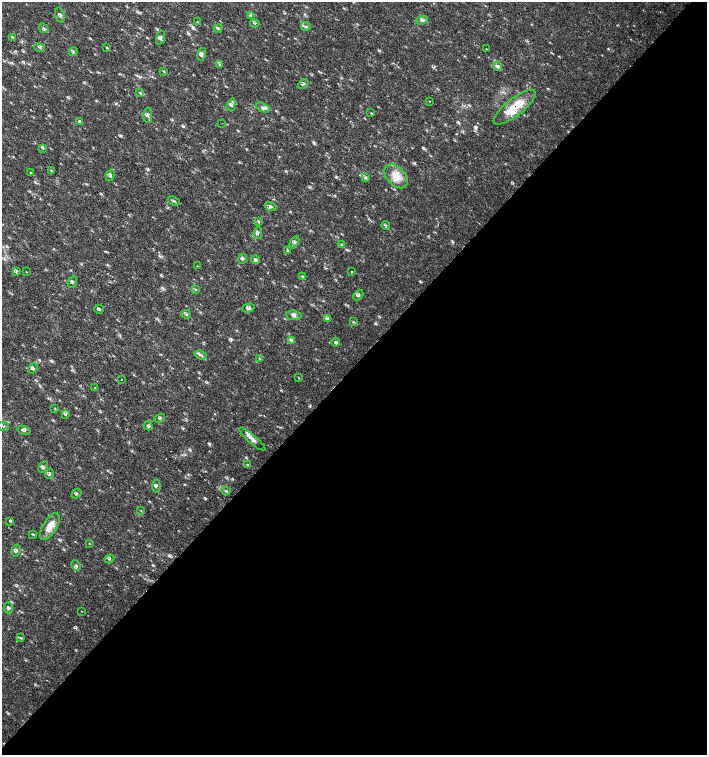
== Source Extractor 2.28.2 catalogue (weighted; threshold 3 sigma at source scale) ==
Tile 12 of 4 x 4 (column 4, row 3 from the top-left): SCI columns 4454-5862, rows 1507-3012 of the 6023 x 6029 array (HDU 1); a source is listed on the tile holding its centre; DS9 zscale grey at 2 x 2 block average (1 PNG px = mean of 2 x 2 image px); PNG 709 x 757 px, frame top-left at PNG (2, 2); each listed source drawn as its Kron ellipse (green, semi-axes under 4 px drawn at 4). Shown black and unused: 52% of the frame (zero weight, under 2 of 3 exposures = <1% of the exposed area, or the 3 px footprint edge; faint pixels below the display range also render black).
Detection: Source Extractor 2.28.2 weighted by HDU 2 'WHT'; one run over the whole footprint, this tile lists its part. Background 0.0182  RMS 0.003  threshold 0.0136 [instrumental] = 3 sigma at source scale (4.5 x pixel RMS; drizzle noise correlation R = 1.50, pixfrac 1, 0.0396/0.0396 arcsec/px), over >= 5 px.
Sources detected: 93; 2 cosmic-ray / hot-pixel residue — neither listed nor drawn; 1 inside a brighter listed object's ellipse — not listed separately; the other 90 listed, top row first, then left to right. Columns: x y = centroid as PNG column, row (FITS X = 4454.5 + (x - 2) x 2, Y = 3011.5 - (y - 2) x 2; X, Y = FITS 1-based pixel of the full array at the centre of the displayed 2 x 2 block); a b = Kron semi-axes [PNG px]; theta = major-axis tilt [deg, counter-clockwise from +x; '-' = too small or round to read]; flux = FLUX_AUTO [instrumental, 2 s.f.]
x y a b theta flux
60 15 8 4 -74 1.4
250 15 4 2 - 0.68
422 20 6 3 25 1.4
197 22 2 2 - 0.28
255 23 5 2 - 0.61
306 26 5 3 - 1
44 28 5 3 - 1
218 28 4 3 - 0.87
12 37 3 2 - 0.56
161 38 7 3 71 1.3
39 47 5 2 - 0.77
107 48 3 2 - 0.47
486 49 2 2 - 0.37
73 52 4 4 - 1.1
201 54 6 3 75 1.6
219 65 3 3 - 0.73
497 66 4 3 - 2.2
164 71 3 2 - 0.44
303 84 6 2 37 0.7
140 92 3 2 - 0.55
430 101 2 2 - 0.39
231 105 6 3 73 1.6
515 107 26 8 38 17
263 108 7 3 -25 1.9
371 113 4 2 - 0.39
148 115 7 4 89 1.8
79 121 3 3 - 1.3
222 123 2 2 - 0.46
43 148 4 2 - 0.6
51 171 3 2 - 0.44
30 173 3 2 - 0.43
110 175 6 3 74 1
396 176 14 9 -48 8.2
366 178 4 2 - 0.59
174 201 6 2 -21 1.1
271 206 6 2 -19 1.1
258 221 3 3 - 0.94
386 225 4 2 - 0.46
258 233 6 3 76 1.2
294 242 7 4 62 1.4
342 245 4 2 - 0.73
288 251 3 3 - 0.87
243 259 5 3 - 1.1
255 260 4 4 - 1.8
197 266 3 2 - 0.44
16 272 4 2 - 0.68
26 272 2 2 - 0.37
352 272 2 2 - 0.58
302 276 3 3 - 0.83
72 282 6 2 66 0.83
195 289 3 2 - 0.37
358 295 6 3 46 1.3
248 308 6 4 16 1.8
99 309 4 3 - 0.94
186 314 4 2 - 0.45
294 315 8 4 -6 2
327 319 4 3 - 0.89
354 322 3 3 - 0.61
291 340 4 3 - 0.93
336 342 4 3 - 1.8
201 355 6 2 -20 1.2
259 358 3 2 - 0.4
33 368 6 2 55 0.76
298 378 2 2 - 0.25
121 379 2 2 - 0.39
95 388 3 2 - 0.62
55 408 3 2 - 0.42
65 414 4 3 - 0.79
160 418 5 3 - 1
3 426 6 2 -13 0.98
148 426 5 3 - 1.5
24 430 6 3 -15 1.4
252 439 17 4 -41 3.7
247 465 3 3 - 0.77
43 467 6 2 65 0.69
49 474 5 3 - 1.3
156 486 6 3 87 1.2
226 491 4 3 - 0.9
77 494 5 2 - 0.54
141 511 3 2 - 0.39
10 521 4 2 - 0.64
50 527 15 7 59 6.9
33 534 3 2 - 0.46
89 543 2 2 - 0.33
16 550 6 4 75 1.5
109 559 5 2 - 0.59
76 566 5 4 - 1.6
9 608 5 4 - 1.4
81 611 2 2 - 0.25
20 638 3 2 - 0.61
Overlapping masked pixels (flux is a lower limit): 1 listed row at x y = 515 107
Diffuse or blended objects may show on this block-average render without a row.